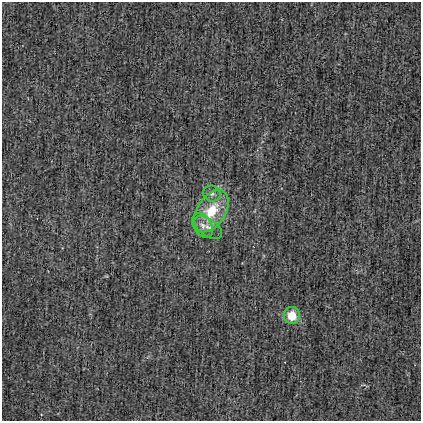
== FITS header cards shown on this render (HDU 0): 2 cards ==
NAXIS1  =                  419
NAXIS2  =                  419

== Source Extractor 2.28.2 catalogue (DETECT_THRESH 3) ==
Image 419 x 419 px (HDU 0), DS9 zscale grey, 1 PNG px = 1 image px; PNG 423 x 423 px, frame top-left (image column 1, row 419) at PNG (2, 2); each listed source drawn as its Kron ellipse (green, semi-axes under 4 px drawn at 4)
Background -1.17e-04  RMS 0.03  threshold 0.0894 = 3 sigma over >= 5 px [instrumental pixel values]
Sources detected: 5; all 5 listed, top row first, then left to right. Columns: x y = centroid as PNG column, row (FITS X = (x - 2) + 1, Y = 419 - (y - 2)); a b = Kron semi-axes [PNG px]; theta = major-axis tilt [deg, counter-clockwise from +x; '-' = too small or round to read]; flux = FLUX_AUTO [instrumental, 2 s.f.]
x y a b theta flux
212 194 9 8 - 9.3
211 211 23 14 58 78
203 225 13 9 -57 16
208 227 16 8 -35 17
292 315 8 8 - 36